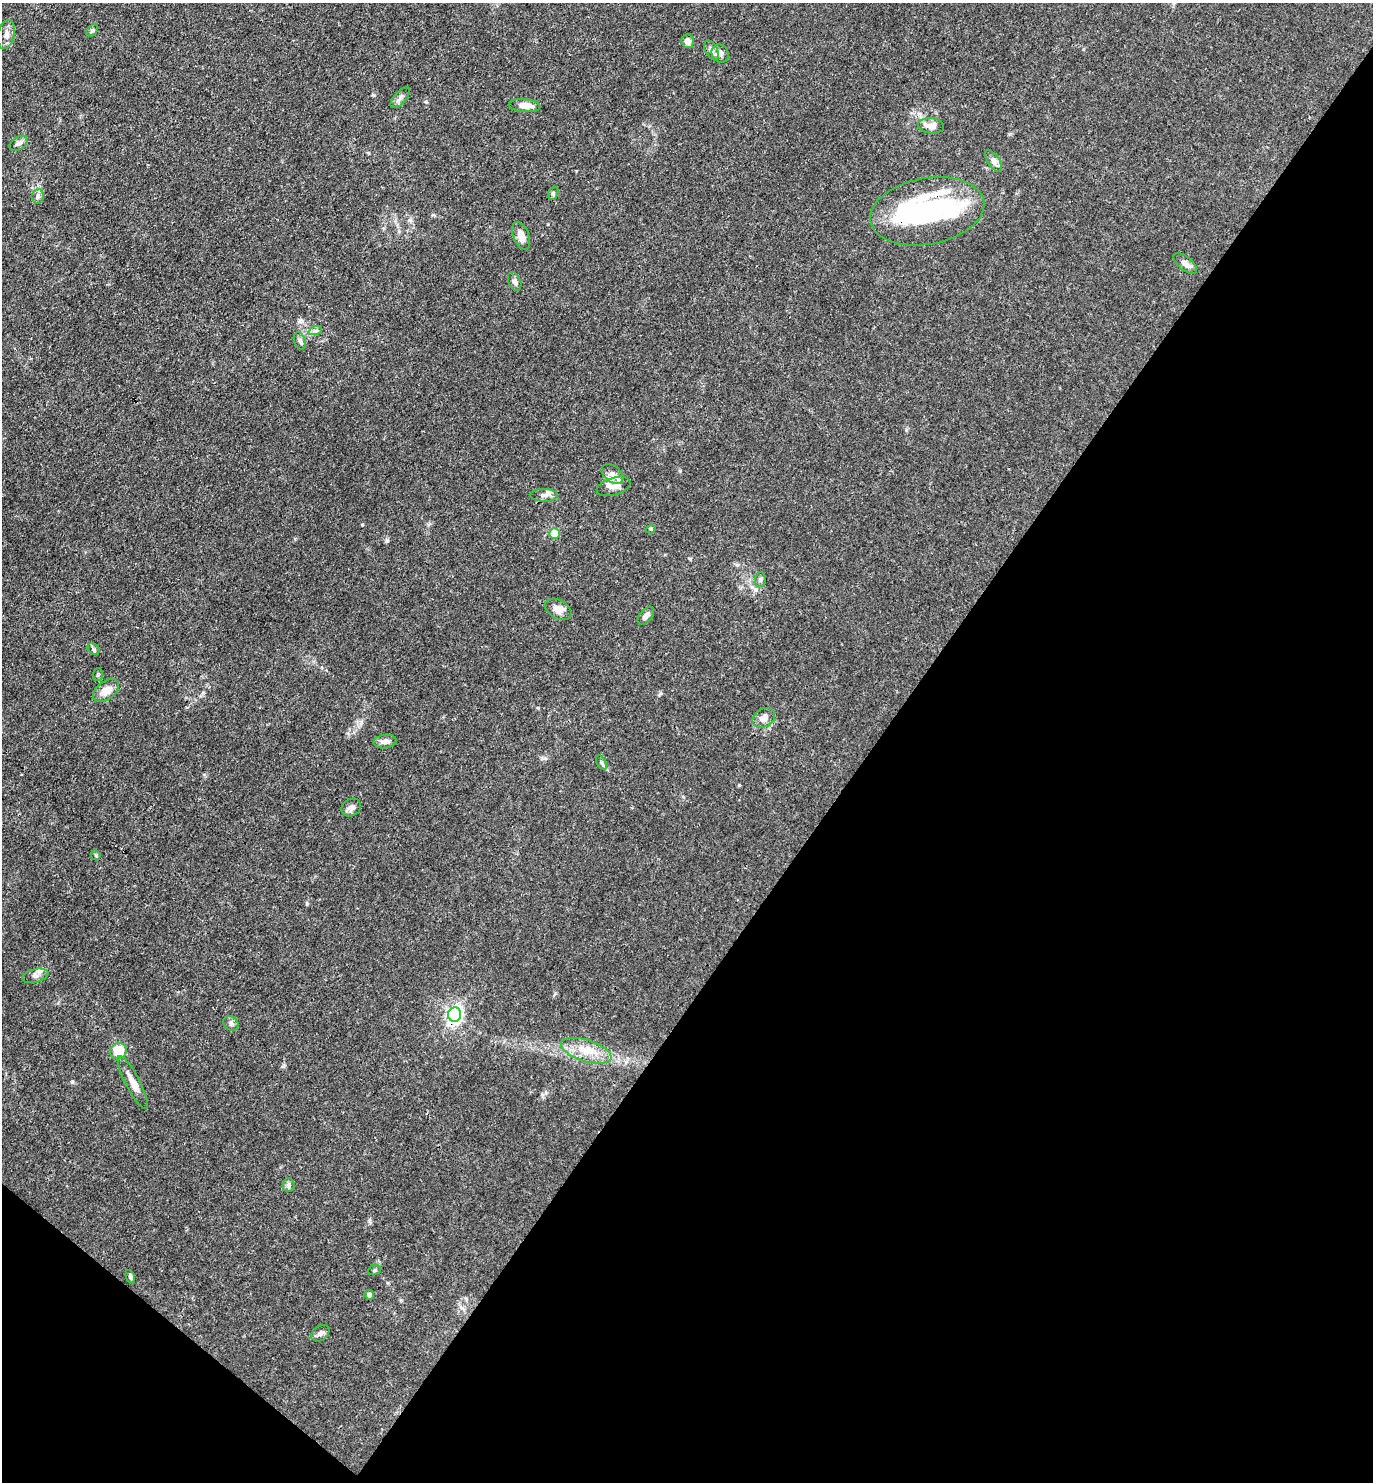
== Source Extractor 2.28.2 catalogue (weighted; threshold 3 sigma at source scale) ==
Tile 15 of 4 x 4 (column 3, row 4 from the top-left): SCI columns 3034-4404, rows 1-1480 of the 5925 x 5919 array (HDU 1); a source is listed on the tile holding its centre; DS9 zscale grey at full resolution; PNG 1375 x 1484 px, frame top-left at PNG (2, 3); each listed source drawn as its Kron ellipse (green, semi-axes under 4 px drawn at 4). Shown black and unused: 39% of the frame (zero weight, under 3 of 4 exposures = <1% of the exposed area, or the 3 px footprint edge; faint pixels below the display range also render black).
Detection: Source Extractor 2.28.2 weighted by HDU 2 'WHT'; one run over the whole footprint, this tile lists its part. Background 0.0243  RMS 0.0028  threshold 0.0126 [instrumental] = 3 sigma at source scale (4.5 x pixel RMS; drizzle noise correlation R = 1.50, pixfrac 1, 0.05/0.05 arcsec/px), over >= 5 px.
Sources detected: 49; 2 inside a brighter object's white glare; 1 long thin detection or spike segment (spike, bleed or trail) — neither listed nor drawn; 1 inside a brighter listed object's ellipse — not listed separately; the other 45 listed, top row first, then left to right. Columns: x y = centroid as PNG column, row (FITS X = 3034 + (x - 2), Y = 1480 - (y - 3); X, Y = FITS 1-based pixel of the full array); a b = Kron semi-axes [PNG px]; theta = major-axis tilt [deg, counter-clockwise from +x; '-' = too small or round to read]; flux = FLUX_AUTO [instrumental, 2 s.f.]
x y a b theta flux
92 30 7 5 49 0.47
6 34 14 8 78 2
687 41 7 6 - 1.9
711 50 11 6 -62 1.2
720 54 9 8 - 1.4
400 98 13 6 48 1
524 106 16 6 -4 2.5
931 126 13 7 -5 2.6
19 143 10 6 33 1
994 161 13 5 -56 1.1
553 193 7 5 70 0.44
38 196 7 6 - 0.81
927 211 58 33 10 33
521 236 14 8 -68 2.1
1185 263 14 6 -40 1.6
515 282 10 6 -68 0.87
315 331 7 4 18 0.59
300 341 9 5 -71 0.83
612 474 12 8 -36 1.7
614 486 17 8 16 2.2
544 495 14 6 -1 1.3
651 529 5 4 - 0.33
555 534 5 5 - 6
760 579 7 5 88 0.61
558 609 14 9 -29 2.4
646 616 10 6 49 1.3
94 649 7 5 -46 0.52
98 675 6 5 - 0.42
106 691 15 9 38 2.7
764 718 12 9 31 2
385 741 11 6 7 1.3
601 762 8 4 -60 0.56
351 807 10 8 32 1.1
96 855 5 4 - 0.33
35 976 13 6 14 1.3
455 1015 7 6 - 63
231 1023 8 6 -42 1
118 1051 8 8 - 6.7
586 1051 26 10 -18 5.3
133 1083 29 7 -63 3.5
289 1185 7 6 - 0.82
374 1270 6 5 - 0.38
130 1277 7 4 -68 0.53
369 1295 5 4 - 0.8
320 1333 10 7 36 1
Overlapping masked pixels (flux is a lower limit): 1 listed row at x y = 455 1015
Unlisted compact peaks at least as high as the median listed source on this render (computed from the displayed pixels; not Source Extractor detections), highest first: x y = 387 540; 739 785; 72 1082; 307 904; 373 95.